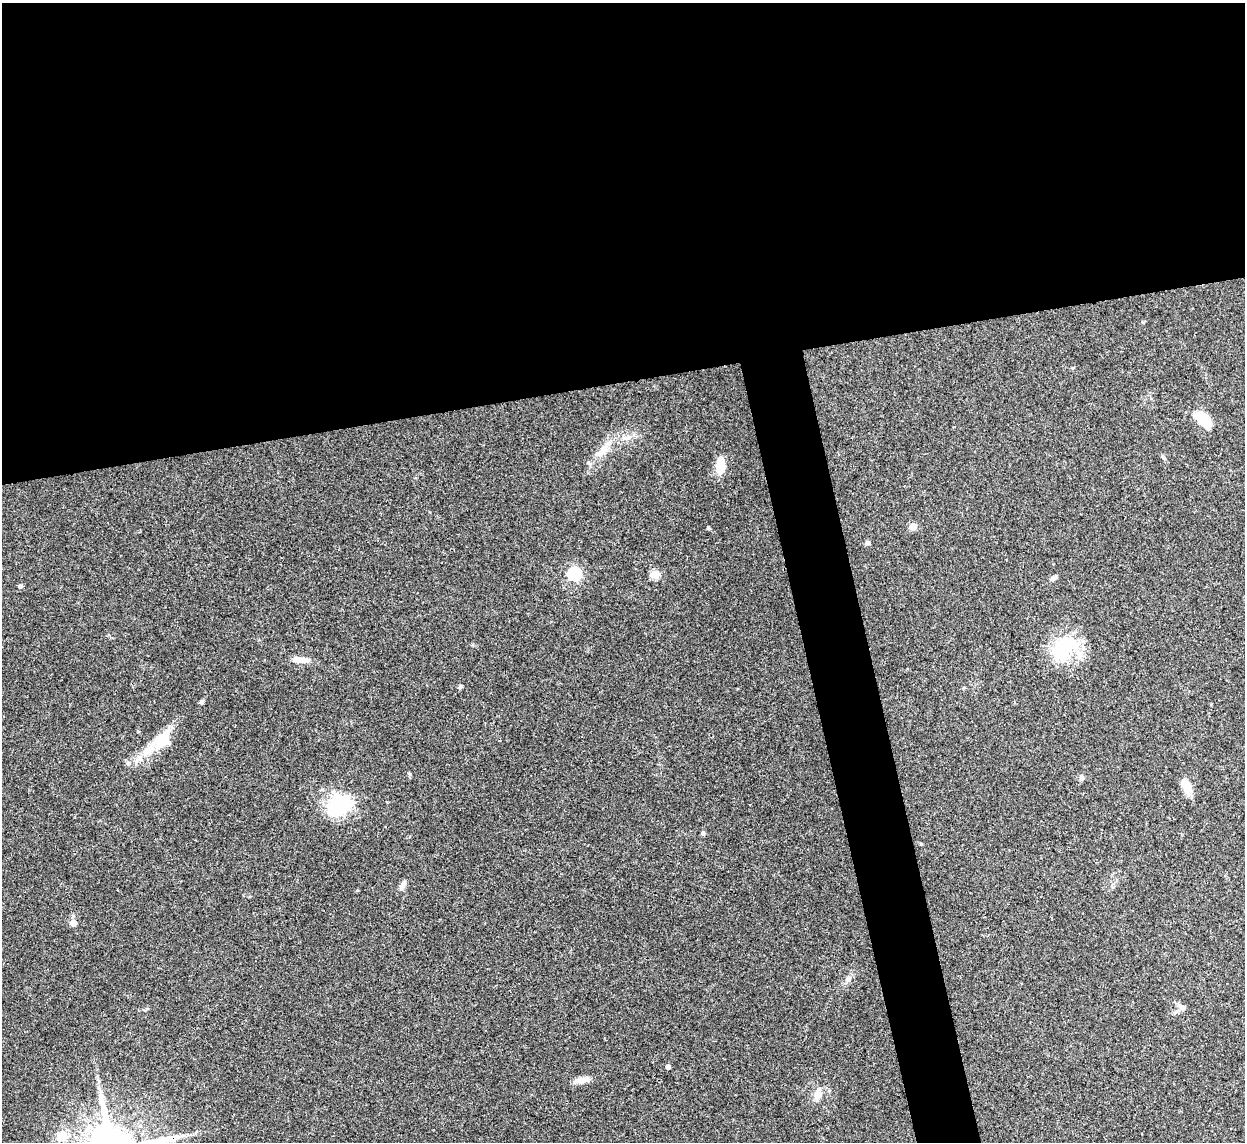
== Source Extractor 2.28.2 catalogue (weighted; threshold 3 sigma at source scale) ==
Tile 2 of 4 x 4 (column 2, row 1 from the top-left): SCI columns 1247-2489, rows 3675-4814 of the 4975 x 4956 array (HDU 1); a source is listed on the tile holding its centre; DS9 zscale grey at full resolution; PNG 1247 x 1144 px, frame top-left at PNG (2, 3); no overlay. Shown black and unused: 37% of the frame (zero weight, under 3 of 4 exposures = <1% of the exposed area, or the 3 px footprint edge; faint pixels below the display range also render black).
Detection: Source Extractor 2.28.2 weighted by HDU 2 'WHT'; one run over the whole footprint, this tile lists its part. Background 0.166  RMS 0.007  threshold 0.0317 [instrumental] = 3 sigma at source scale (4.5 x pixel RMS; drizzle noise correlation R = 1.50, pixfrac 1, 0.05/0.05 arcsec/px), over >= 5 px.
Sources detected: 29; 1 inside a brighter listed object's ellipse — not listed separately; the other 28 listed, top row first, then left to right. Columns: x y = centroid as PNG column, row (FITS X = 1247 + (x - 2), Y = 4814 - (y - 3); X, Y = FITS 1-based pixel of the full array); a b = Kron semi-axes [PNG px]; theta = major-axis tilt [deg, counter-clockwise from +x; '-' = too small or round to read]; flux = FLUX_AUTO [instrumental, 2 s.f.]
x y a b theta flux
1203 418 18 9 -45 21
603 451 18 8 49 7.1
1163 457 8 4 -46 1.3
720 465 17 9 87 14
913 526 5 5 - 16
708 528 4 3 - 1.1
867 543 7 6 - 1.6
574 574 6 6 - 130
655 574 5 5 - 24
1053 579 7 6 - 1.6
20 586 5 4 - 2.2
1063 647 37 25 57 40
301 660 22 7 -2 6.3
460 686 6 4 50 1.2
201 702 7 5 50 1.2
162 740 30 17 44 19
1081 777 6 5 - 1.4
1186 787 17 7 -61 13
339 805 33 25 32 34
703 833 6 5 - 1
403 885 15 6 67 2.9
73 923 6 6 - 4.6
848 979 8 5 45 1.8
1182 1007 11 7 -9 2.8
668 1067 4 4 - 2.9
582 1080 18 7 10 5.5
818 1095 12 9 64 6
61 1136 12 11 - 9.5
Unlisted compact peaks at least as high as the median listed source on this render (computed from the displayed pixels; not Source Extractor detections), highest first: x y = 410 774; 129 763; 1143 322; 921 844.